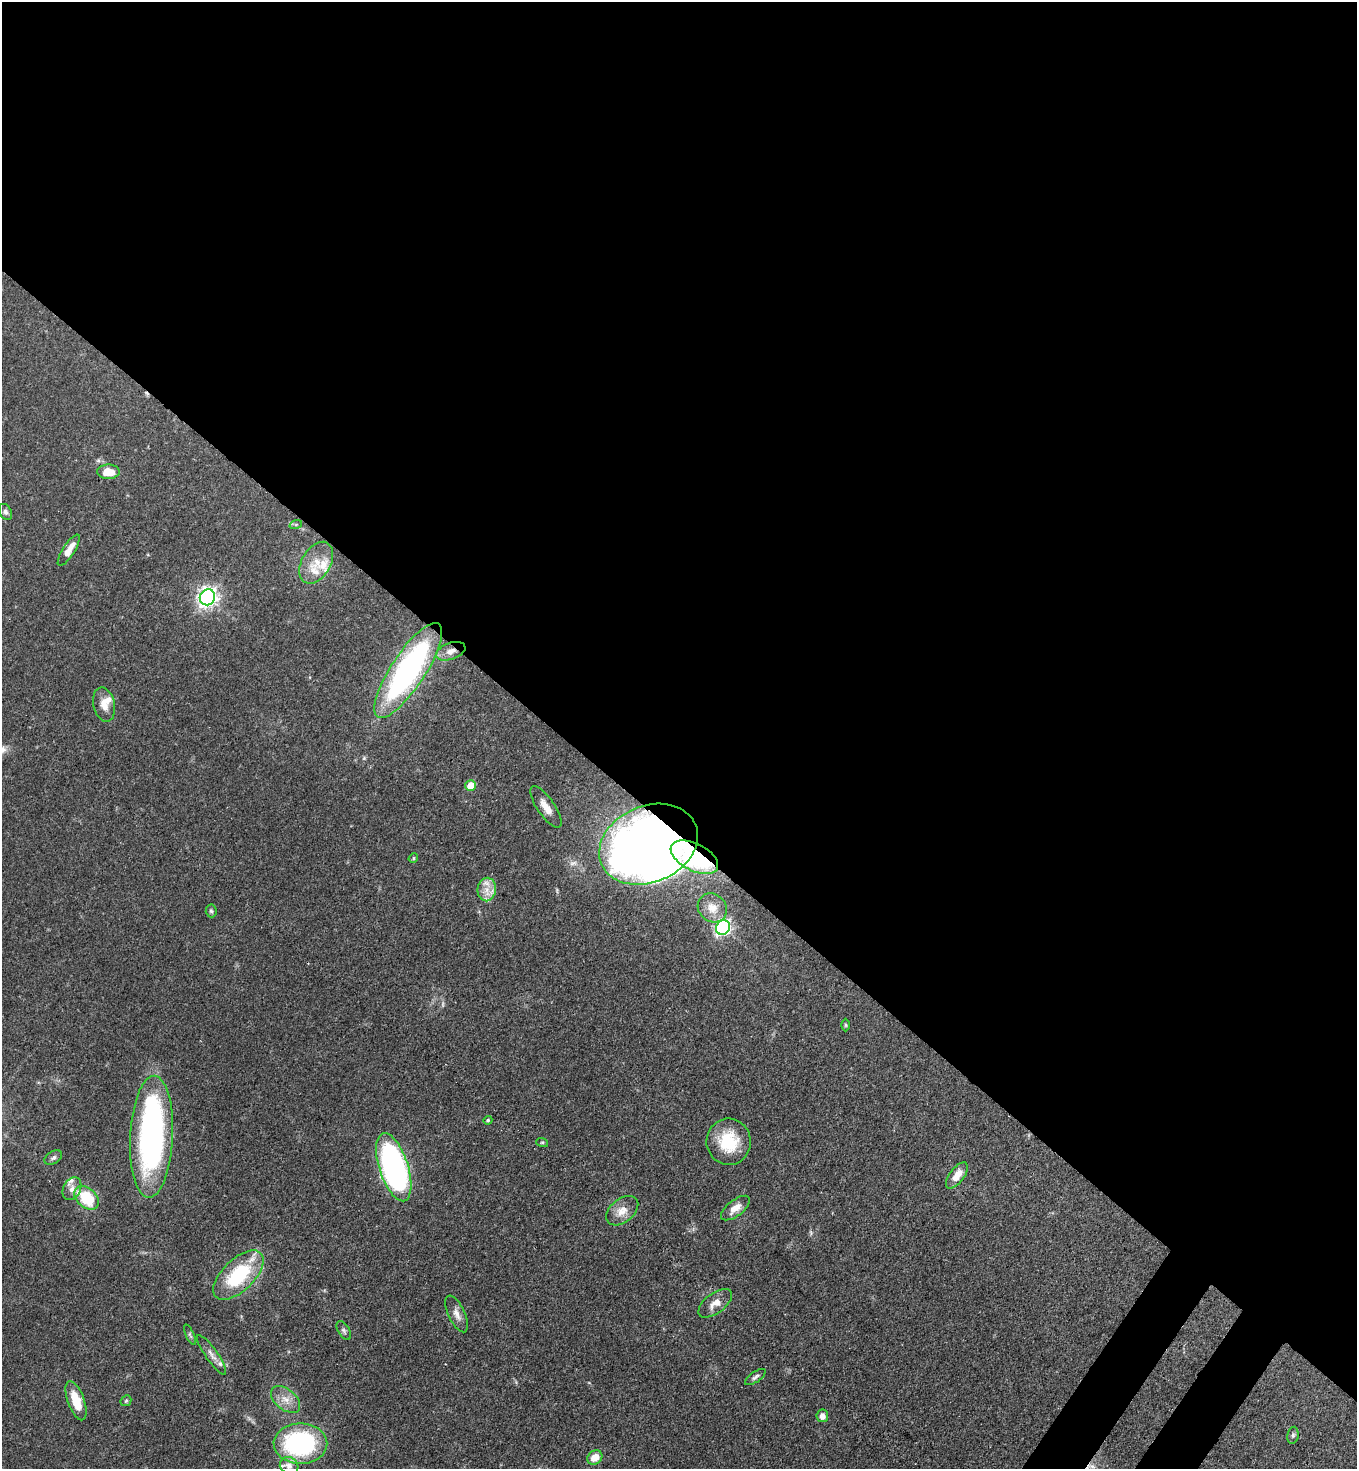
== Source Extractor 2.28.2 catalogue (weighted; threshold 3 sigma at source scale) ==
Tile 3 of 4 x 4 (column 3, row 1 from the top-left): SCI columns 2934-4288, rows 4459-5925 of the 6007 x 5985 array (HDU 1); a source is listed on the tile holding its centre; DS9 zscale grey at full resolution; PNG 1359 x 1471 px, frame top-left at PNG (2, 2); each listed source drawn as its Kron ellipse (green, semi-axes under 4 px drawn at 4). Shown black and unused: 58% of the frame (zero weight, under 3 of 4 exposures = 7% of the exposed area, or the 3 px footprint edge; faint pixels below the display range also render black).
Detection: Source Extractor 2.28.2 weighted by HDU 2 'WHT'; one run over the whole footprint, this tile lists its part. Background 0.0745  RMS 0.0039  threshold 0.0175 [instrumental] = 3 sigma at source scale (4.5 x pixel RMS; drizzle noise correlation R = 1.50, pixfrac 1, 0.05/0.05 arcsec/px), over >= 5 px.
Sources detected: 56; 1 too faint to see at this stretch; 2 inside a brighter object's white glare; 2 cosmic-ray / hot-pixel residue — neither listed nor drawn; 6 inside a brighter listed object's ellipse — not listed separately; the other 45 listed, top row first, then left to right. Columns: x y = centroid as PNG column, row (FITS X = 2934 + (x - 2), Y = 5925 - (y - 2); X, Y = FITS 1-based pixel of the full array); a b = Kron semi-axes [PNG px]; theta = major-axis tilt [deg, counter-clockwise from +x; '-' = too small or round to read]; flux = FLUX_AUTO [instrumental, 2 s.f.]
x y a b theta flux
108 472 11 7 0 6.9
6 512 8 6 -63 1.2
296 524 6 4 19 0.64
69 550 18 6 57 4.4
316 563 23 14 60 7.6
207 597 8 7 - 190
451 651 15 8 20 3.5
408 670 55 17 57 100
104 704 17 10 -77 4.6
471 785 5 5 - 7
546 807 24 8 -56 4.9
649 844 51 38 23 410
694 857 25 13 -27 19
413 858 5 4 - 0.51
487 890 12 9 81 4.1
712 908 15 13 -43 4.7
211 911 6 5 - 0.75
723 928 7 6 - 110
846 1025 6 4 -89 0.49
488 1120 4 4 - 0.58
151 1137 61 21 87 110
542 1142 6 4 -18 0.57
729 1142 23 22 - 17
53 1158 9 6 32 1.1
394 1167 35 14 -72 130
957 1175 15 7 52 5.3
72 1189 12 8 63 2.5
87 1198 14 9 -41 18
735 1208 17 8 38 3.9
622 1211 18 11 39 4.7
238 1275 31 16 44 29
715 1303 20 10 36 4.1
457 1314 20 8 -65 2.9
344 1331 10 5 -58 1.1
190 1335 11 4 -66 0.79
212 1355 24 6 -55 2.6
755 1377 12 5 35 1.2
286 1399 17 10 -40 4.5
76 1401 20 8 -70 8.8
126 1401 6 5 - 0.61
822 1416 6 6 - 2.5
1293 1435 8 5 80 0.94
300 1444 27 20 1 58
595 1457 8 6 39 5.1
289 1466 9 8 - 2.3
Overlapping masked pixels (flux is a lower limit): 4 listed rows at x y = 69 550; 451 651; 649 844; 694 857